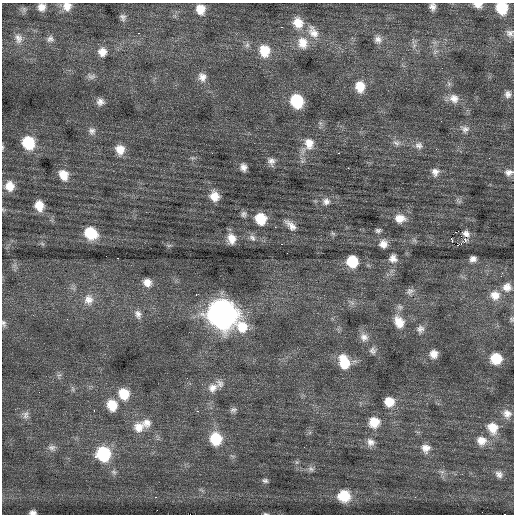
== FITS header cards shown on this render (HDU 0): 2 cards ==
NAXIS1  =                  512 / Axis length
NAXIS2  =                  512 / Axis length

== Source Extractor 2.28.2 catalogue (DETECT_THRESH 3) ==
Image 512 x 512 px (HDU 0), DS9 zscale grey, 1 PNG px = 1 image px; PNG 516 x 516 px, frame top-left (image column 1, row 512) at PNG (2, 3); no overlay
Background 0.458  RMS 0.88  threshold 2.64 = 3 sigma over >= 5 px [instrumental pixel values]
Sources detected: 135; all 135 listed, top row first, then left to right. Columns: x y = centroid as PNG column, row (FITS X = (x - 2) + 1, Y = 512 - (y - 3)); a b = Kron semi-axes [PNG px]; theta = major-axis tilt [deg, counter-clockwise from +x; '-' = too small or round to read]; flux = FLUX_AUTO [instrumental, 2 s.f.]
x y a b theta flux
478 5 9 6 -10 390
67 6 10 10 - 510
41 7 8 8 - 380
432 7 6 5 - 240
502 8 10 9 - 1900
200 9 9 8 - 740
123 17 9 7 -72 190
298 23 13 11 -60 860
281 27 3 2 - 150
313 32 19 12 -59 730
139 33 3 2 - 61
510 33 11 10 - 300
18 38 14 10 -73 420
50 39 9 8 - 230
378 39 10 10 - 310
303 43 16 13 -81 860
247 45 8 6 87 180
414 45 7 4 56 140
264 51 13 11 -82 1200
102 52 10 10 - 520
435 52 10 4 38 150
91 76 12 7 -10 230
202 77 12 10 -73 450
360 86 13 11 -82 990
508 94 9 8 - 270
454 98 14 12 -31 590
297 101 12 10 -65 2800
100 102 9 9 - 330
465 129 13 10 -20 370
92 131 11 9 -66 290
28 143 13 12 - 2300
396 143 12 7 -18 300
308 144 23 15 58 1200
419 145 12 10 -17 360
3 147 7 3 90 90
436 149 3 2 - 51
120 150 11 10 - 750
338 153 3 2 - 50
192 158 7 5 10 110
489 158 3 2 - 48
271 161 11 9 -71 330
243 167 8 7 - 320
348 168 2 2 - 310
435 172 11 10 - 360
509 172 12 8 2 320
63 175 13 10 -60 840
9 186 12 11 - 790
214 196 12 11 - 780
326 201 11 11 - 430
459 201 9 4 -31 120
39 206 11 9 -74 800
244 214 8 8 - 200
400 218 13 10 1 710
261 219 12 11 - 1500
291 225 21 9 -45 560
275 227 2 2 - 160
378 230 7 5 11 150
458 231 2 2 - 300
91 233 13 11 -35 1700
333 233 7 5 -31 110
465 234 5 5 - 490
252 238 12 8 -54 310
451 238 3 2 - 440
231 239 11 9 -82 680
414 240 7 5 -44 130
465 240 8 7 - 180
42 244 8 3 -44 78
282 244 3 2 - 130
383 244 10 10 - 460
169 245 10 4 0 120
458 245 5 3 - 400
287 253 2 2 - 52
118 258 2 2 - 83
393 258 11 11 - 410
473 259 6 6 - 290
352 261 10 10 - 1900
15 265 7 4 71 160
501 274 10 4 69 140
147 282 12 10 -32 570
507 287 12 12 - 550
410 291 11 8 37 260
196 295 3 2 - 260
495 295 14 13 - 760
89 299 17 14 87 820
352 303 7 5 -44 170
400 307 9 7 -33 200
138 314 13 9 -68 400
222 314 15 14 - 50000
511 319 7 5 -56 110
399 322 17 12 -62 910
4 323 10 6 -75 170
242 327 18 15 -68 1400
420 329 11 9 52 290
364 337 12 11 - 410
373 350 10 8 -79 240
434 354 8 8 - 460
496 358 10 9 - 1500
344 362 17 11 -72 1500
59 375 8 4 35 120
220 384 11 9 -52 310
213 388 14 12 35 560
73 389 7 4 -89 110
39 392 2 2 - 180
124 394 13 11 -63 1300
389 402 11 10 - 870
112 405 12 11 - 1300
94 410 2 2 - 300
233 410 9 7 16 190
197 411 3 2 - 160
507 414 12 11 - 480
25 415 12 10 -88 360
374 422 12 12 - 1000
147 423 13 12 - 550
139 427 17 15 44 950
493 428 16 13 -65 1100
216 439 13 12 - 2000
481 441 14 13 - 730
371 442 11 11 - 440
52 448 12 9 -8 340
426 448 12 12 - 530
103 454 14 13 - 3700
95 457 3 3 - 410
311 469 10 8 -14 230
114 472 9 8 - 230
442 472 8 6 -17 200
499 474 10 9 - 300
265 481 8 5 -17 160
201 490 10 4 -34 110
344 496 12 12 - 1700
155 497 2 2 - 340
415 497 3 3 - 81
33 512 6 4 -3 230
482 512 2 2 - 63
265 514 6 3 -1 77
505 514 2 2 - 41
At the frame edge (FLAGS 8, measured only in part): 14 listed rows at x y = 478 5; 67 6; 41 7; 432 7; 502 8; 510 33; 3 147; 509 172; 9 186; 511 319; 4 323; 33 512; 265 514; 505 514